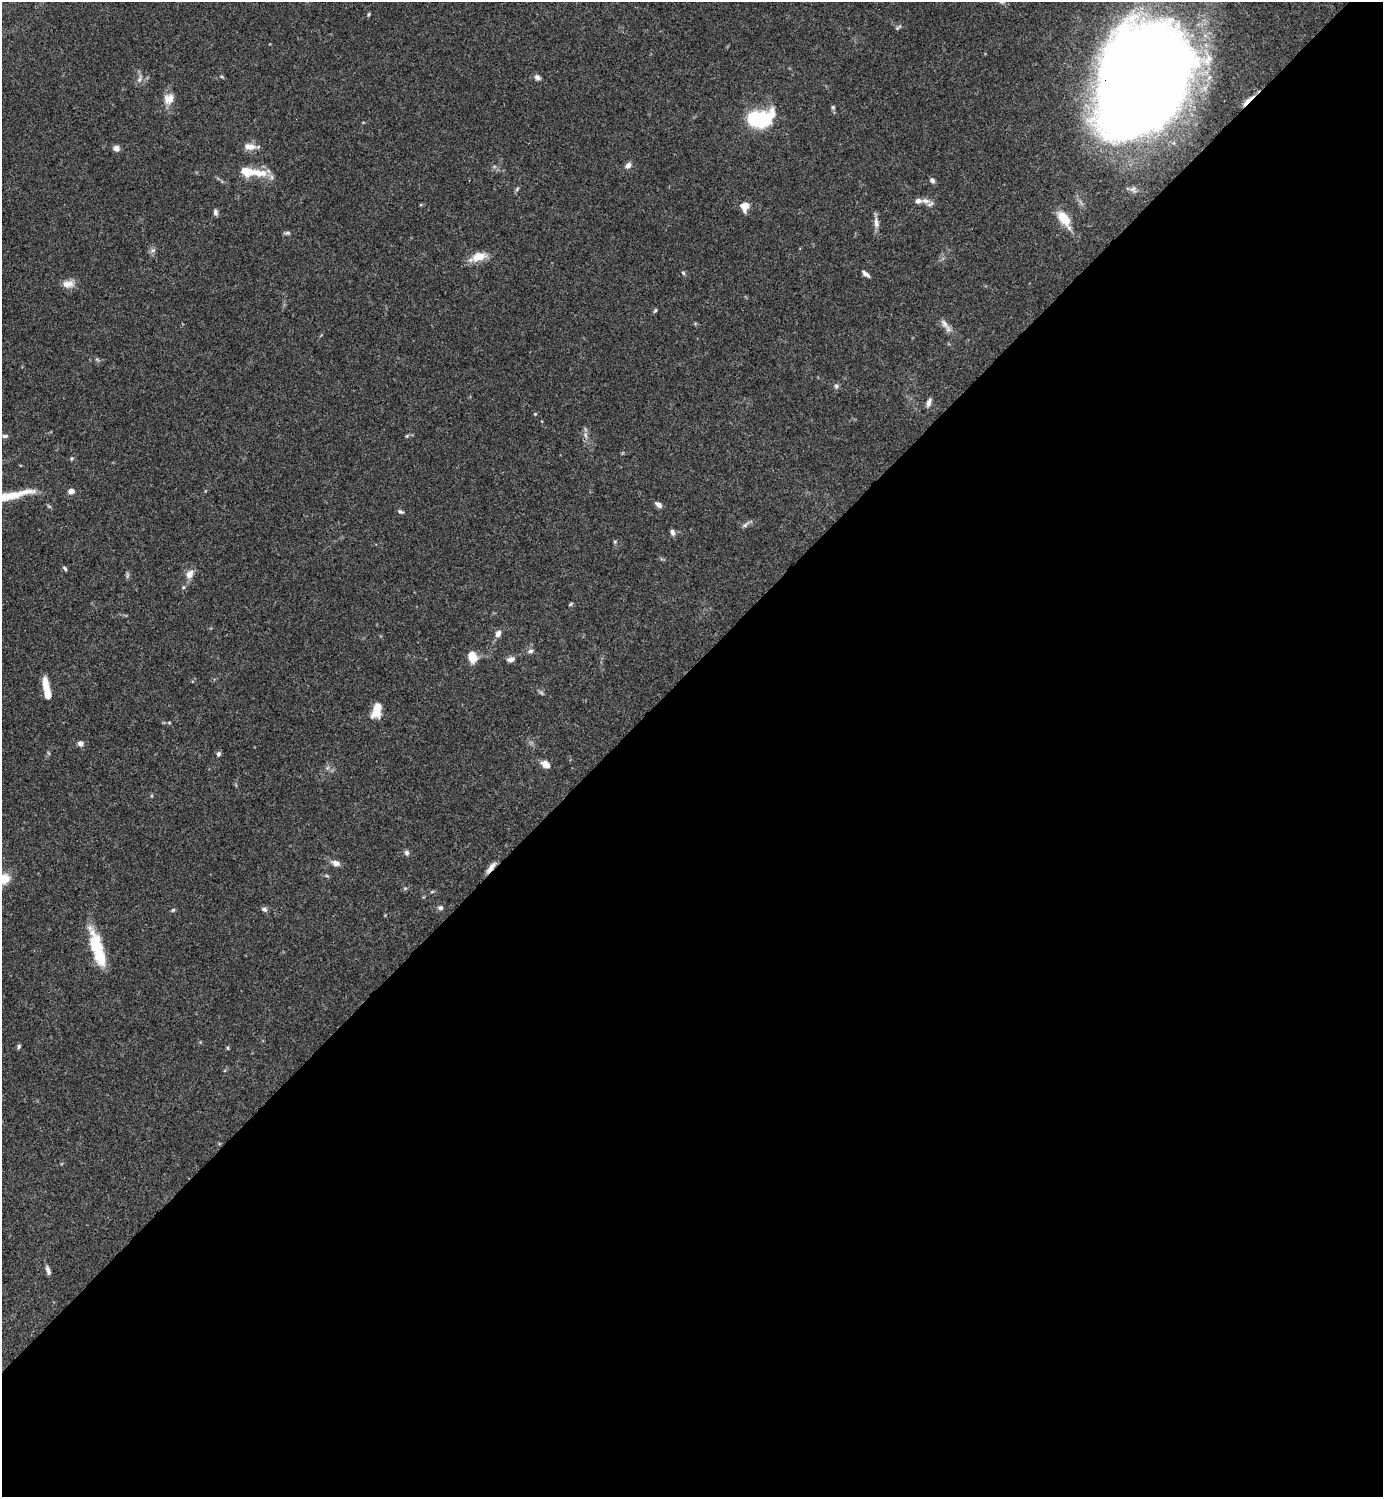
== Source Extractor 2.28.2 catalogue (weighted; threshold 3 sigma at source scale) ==
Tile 15 of 4 x 4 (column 3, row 4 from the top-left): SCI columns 3063-4443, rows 1-1495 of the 5983 x 5983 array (HDU 1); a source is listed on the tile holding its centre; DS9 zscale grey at full resolution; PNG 1385 x 1499 px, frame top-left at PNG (2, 2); no overlay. Shown black and unused: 55% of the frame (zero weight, under 3 of 4 exposures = <1% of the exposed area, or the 3 px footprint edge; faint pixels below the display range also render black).
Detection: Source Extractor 2.28.2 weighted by HDU 2 'WHT'; one run over the whole footprint, this tile lists its part. Background 0.0659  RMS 0.0032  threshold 0.0144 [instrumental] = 3 sigma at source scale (4.5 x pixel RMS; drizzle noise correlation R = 1.50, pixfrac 1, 0.05/0.05 arcsec/px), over >= 5 px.
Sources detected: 74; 1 too faint to see at this stretch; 1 long thin detection or spike segment (spike, bleed or trail) — not listed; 4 inside a brighter listed object's ellipse — not listed separately; the other 68 listed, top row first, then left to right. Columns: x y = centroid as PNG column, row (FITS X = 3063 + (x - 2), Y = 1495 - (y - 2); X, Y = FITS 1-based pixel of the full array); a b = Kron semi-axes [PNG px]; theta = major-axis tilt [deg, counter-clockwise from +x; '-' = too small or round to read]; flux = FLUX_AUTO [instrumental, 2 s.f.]
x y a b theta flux
369 14 5 3 - 0.38
898 27 10 4 32 0.53
222 76 7 3 -19 0.39
537 77 7 6 - 1.2
140 79 13 4 70 1.1
1143 79 89 65 62 760
169 99 15 12 51 3.4
1248 101 21 4 43 2.9
833 107 5 5 - 0.49
758 118 16 10 5 48
250 147 16 8 -6 3
116 148 7 6 - 1.5
628 165 9 6 45 1.4
246 171 12 8 -21 6.5
932 180 6 5 - 1
517 189 7 4 46 0.53
925 201 14 7 -8 2.1
745 206 10 8 77 3.3
215 212 8 5 -80 0.89
1064 219 23 11 -54 5.9
876 223 15 6 -81 2
287 233 8 5 9 0.69
153 250 7 6 - 0.85
479 257 21 10 15 4.9
683 273 5 4 - 0.47
866 274 10 4 -40 1.3
68 284 17 9 3 2.8
655 310 6 4 54 0.46
944 324 15 8 -56 2
836 386 6 6 - 0.79
929 402 12 6 73 1.3
535 414 4 3 - 0.28
585 435 8 5 -73 1.1
5 436 8 5 1 0.84
407 436 6 3 71 0.35
71 491 7 6 - 1.5
658 505 8 5 -39 1.5
49 506 6 4 -19 0.41
400 512 7 4 -23 0.64
746 525 12 5 42 1
672 532 7 5 -68 1.1
615 541 6 4 0 0.39
65 568 7 4 -53 0.56
190 574 14 10 64 2.4
571 604 8 2 40 0.32
498 633 9 6 67 1.6
530 651 8 6 14 0.95
472 657 9 7 -67 6.9
511 659 10 7 17 1.4
46 686 18 7 -83 5.2
377 710 15 8 76 6.2
169 722 5 3 - 0.34
80 743 7 6 - 1.3
218 754 5 5 - 0.9
546 764 11 7 -32 2.3
407 853 6 6 - 0.97
336 863 12 7 -19 1.7
491 867 16 5 50 2.2
327 876 6 4 -19 0.45
4 879 11 10 - 5.5
432 892 6 4 3 0.42
440 908 7 6 - 0.87
264 909 9 6 -31 0.83
173 910 6 4 44 0.47
97 947 40 14 -74 13
19 1046 6 5 - 0.59
228 1048 5 3 - 0.38
48 1270 11 5 -73 1.3
Overlapping masked pixels (flux is a lower limit): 3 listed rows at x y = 1143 79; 1248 101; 491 867
Isophote crosses this tile's border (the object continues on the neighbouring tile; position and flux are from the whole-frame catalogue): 1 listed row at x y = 4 879